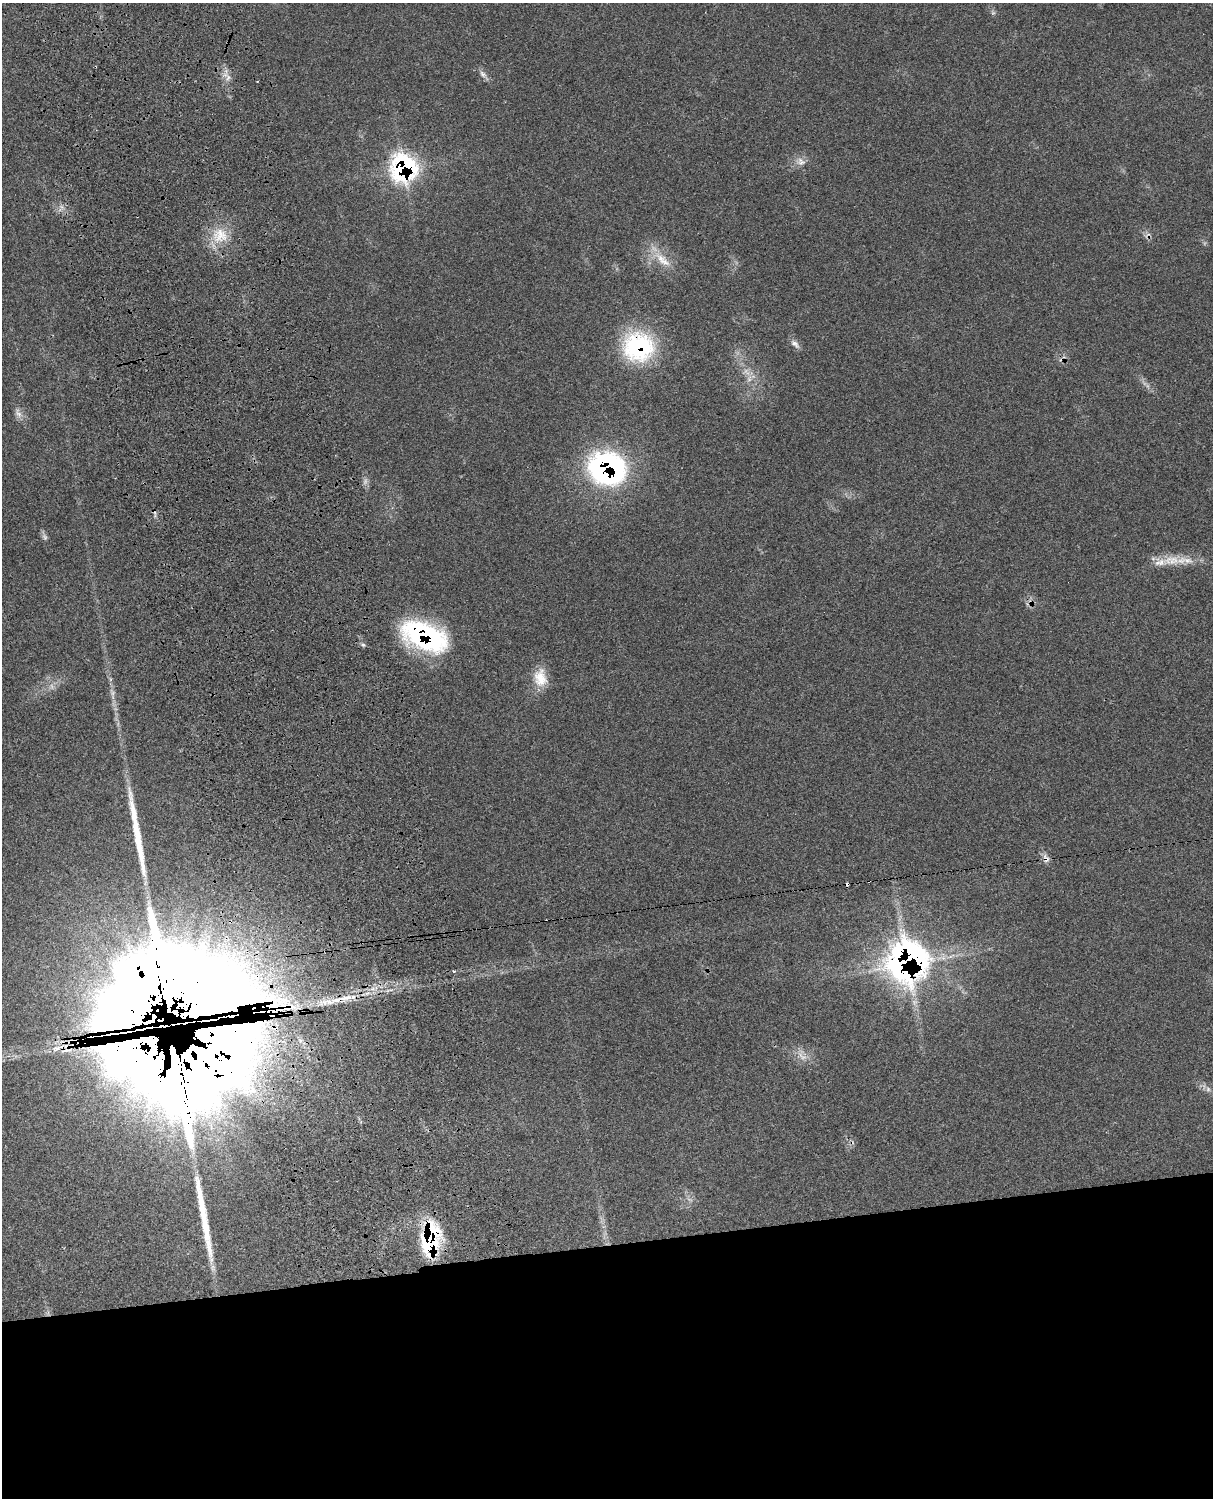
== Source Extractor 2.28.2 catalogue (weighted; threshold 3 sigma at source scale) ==
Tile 11 of 4 x 3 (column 3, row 3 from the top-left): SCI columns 2546-3756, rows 276-1771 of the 5090 x 4928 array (HDU 1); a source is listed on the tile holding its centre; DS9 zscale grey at full resolution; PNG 1215 x 1500 px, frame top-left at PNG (2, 3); no overlay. Shown black and unused: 17% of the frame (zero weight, under 3 of 4 exposures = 6% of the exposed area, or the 3 px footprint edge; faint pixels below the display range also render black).
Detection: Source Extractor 2.28.2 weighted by HDU 2 'WHT'; one run over the whole footprint, this tile lists its part. Background 0.0815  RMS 0.0058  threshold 0.0263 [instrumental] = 3 sigma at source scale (4.5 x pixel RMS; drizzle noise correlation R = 1.50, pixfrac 1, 0.05/0.05 arcsec/px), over >= 5 px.
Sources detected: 48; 3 too faint to see at this stretch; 4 inside a brighter object's white glare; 5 cosmic-ray / hot-pixel residue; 6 long thin detections or spike segments (spike, bleed or trail) — not listed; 7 inside a brighter listed object's ellipse — not listed separately; the other 23 listed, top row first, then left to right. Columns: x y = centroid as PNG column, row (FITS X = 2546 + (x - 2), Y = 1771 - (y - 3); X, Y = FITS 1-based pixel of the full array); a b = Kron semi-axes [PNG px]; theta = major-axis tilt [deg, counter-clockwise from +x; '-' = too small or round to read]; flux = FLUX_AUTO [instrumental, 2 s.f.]
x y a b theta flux
483 74 12 7 -46 2.6
228 78 9 5 65 2.1
801 162 13 11 -39 4.4
403 168 23 21 88 99
220 235 23 22 - 17
664 262 20 12 -36 9.7
795 344 15 7 -44 2.8
638 347 38 36 -13 56
746 372 14 7 -53 4.5
18 413 15 8 -59 3.4
607 468 38 32 -19 120
45 537 10 6 -59 1.8
1172 560 30 13 4 12
424 636 49 26 -23 96
540 678 24 17 -82 12
1046 858 12 7 -66 3.1
907 961 31 29 75 280
454 971 4 3 - 0.6
184 1003 63 37 52 6200
135 1018 97 49 4 5900
802 1056 17 7 -33 4.6
1208 1089 7 6 - 1.6
430 1239 36 18 86 57
Overlapping masked pixels (flux is a lower limit): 9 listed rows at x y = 403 168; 638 347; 607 468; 424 636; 1046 858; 907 961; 184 1003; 135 1018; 430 1239